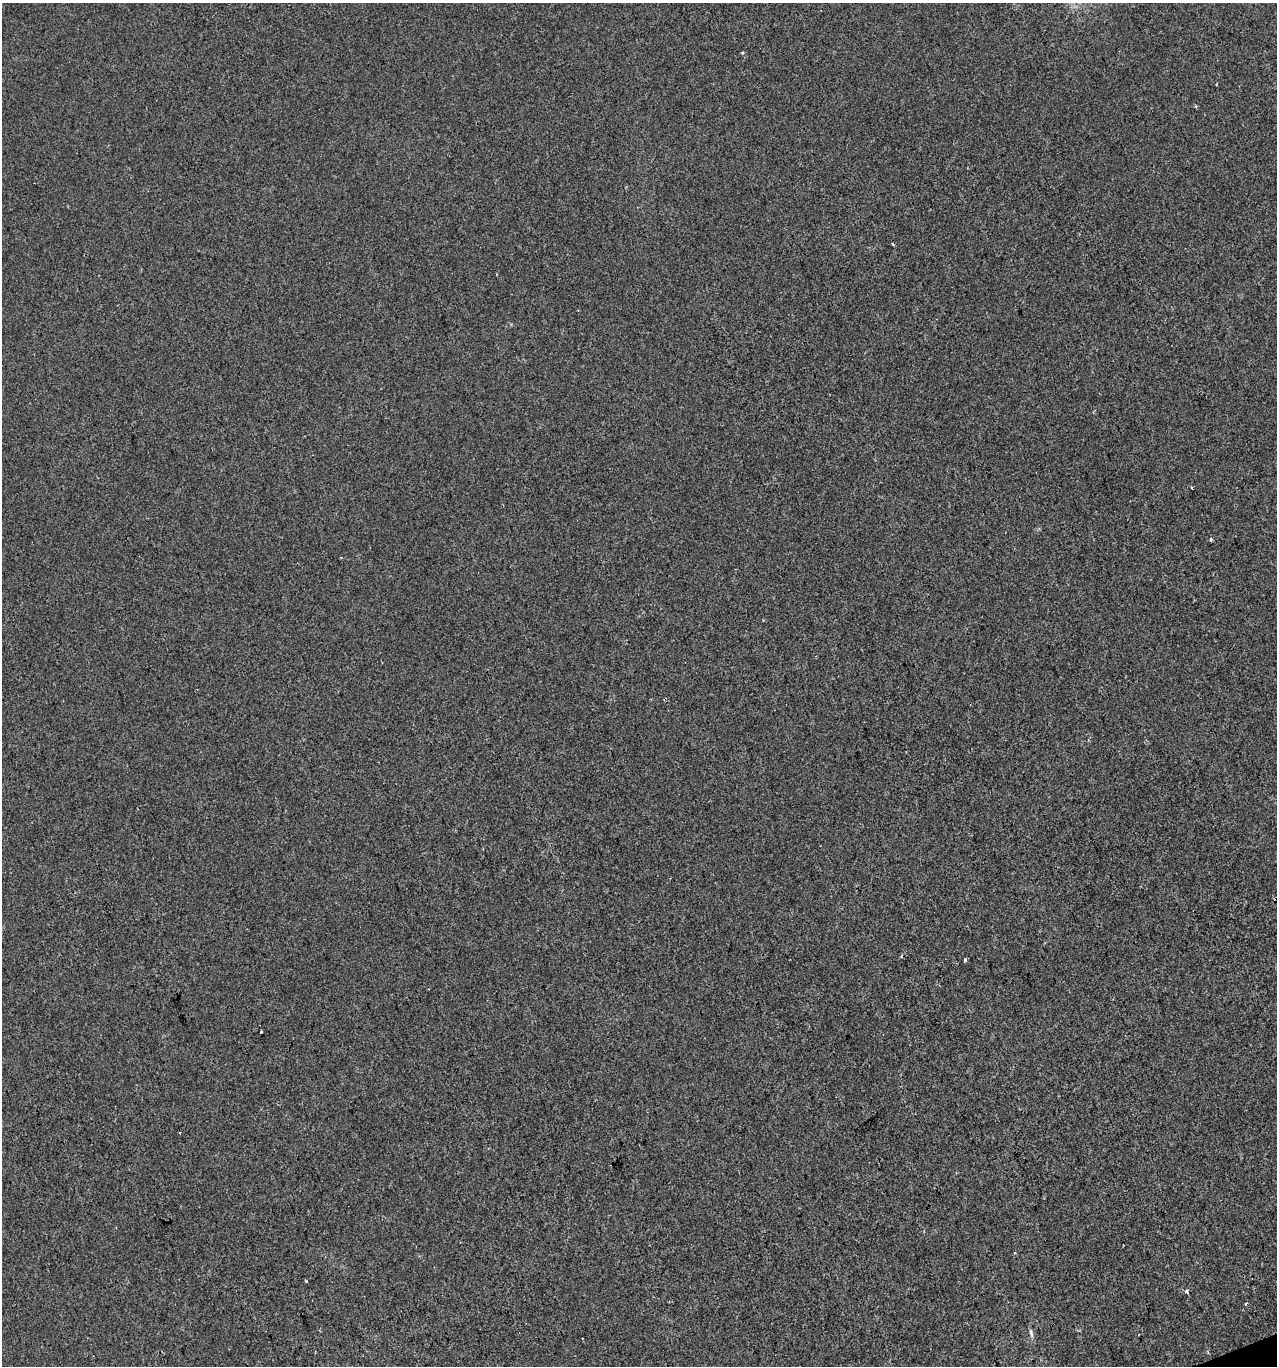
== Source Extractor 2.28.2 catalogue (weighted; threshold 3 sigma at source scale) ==
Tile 6 of 4 x 4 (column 2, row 2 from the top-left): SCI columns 1400-2674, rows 2731-4094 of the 5294 x 5460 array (HDU 1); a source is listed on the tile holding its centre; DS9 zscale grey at full resolution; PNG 1279 x 1368 px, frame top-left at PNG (2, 3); no overlay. Shown black and unused: <1% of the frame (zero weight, under 2 of 3 exposures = <1% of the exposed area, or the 3 px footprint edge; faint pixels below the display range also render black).
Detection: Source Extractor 2.28.2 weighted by HDU 2 'WHT'; one run over the whole footprint, this tile lists its part. Background 9.07e-04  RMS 0.0047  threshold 0.0212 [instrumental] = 3 sigma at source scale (4.5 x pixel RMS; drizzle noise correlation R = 1.50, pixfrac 1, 0.0396/0.0396 arcsec/px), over >= 5 px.
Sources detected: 11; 2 cosmic-ray / hot-pixel residue — not listed; the other 9 listed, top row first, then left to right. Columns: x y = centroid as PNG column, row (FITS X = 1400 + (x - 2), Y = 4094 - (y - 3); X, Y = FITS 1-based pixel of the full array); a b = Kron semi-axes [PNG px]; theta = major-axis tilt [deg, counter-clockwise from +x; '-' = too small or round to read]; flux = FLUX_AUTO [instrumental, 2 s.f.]
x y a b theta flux
742 53 4 3 - 0.46
1210 539 3 3 - 2
341 557 4 2 - 0.36
965 959 5 3 - 0.63
261 1032 3 2 - 0.74
306 1281 4 2 - 0.59
1186 1291 4 4 - 1.3
1246 1303 3 3 - 1.4
1031 1333 14 5 -77 1.5